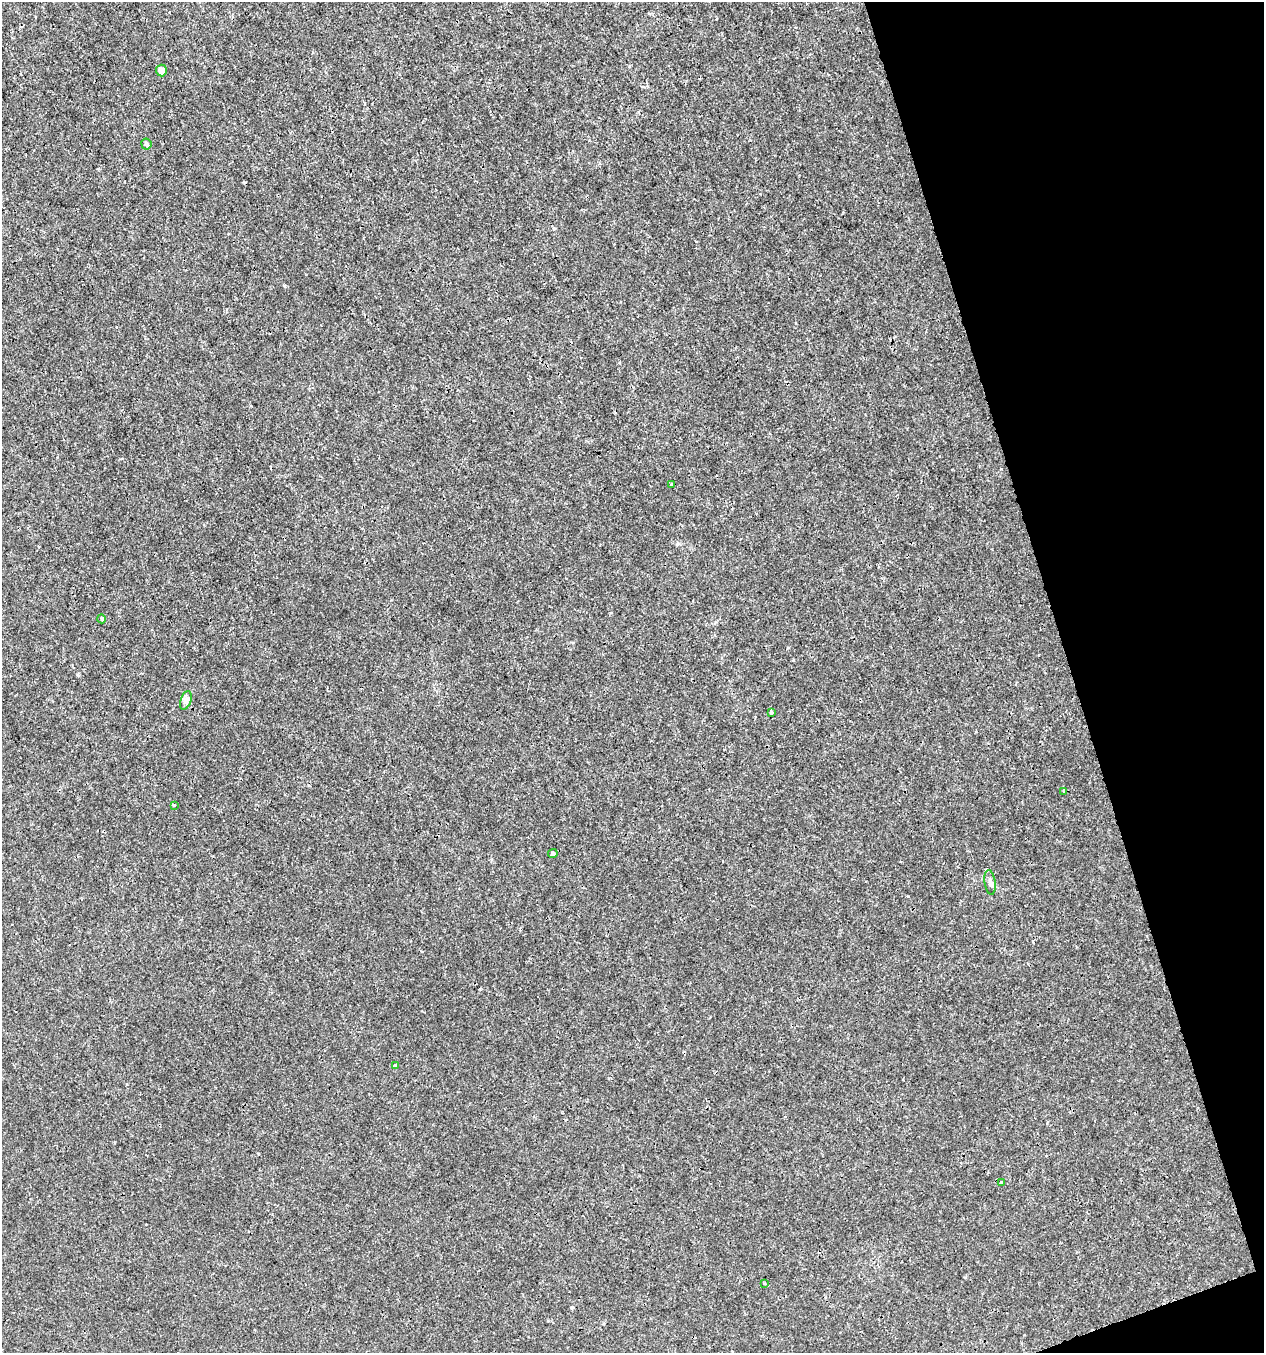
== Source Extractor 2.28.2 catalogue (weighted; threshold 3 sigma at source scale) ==
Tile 12 of 4 x 4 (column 4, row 3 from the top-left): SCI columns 3908-5169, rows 1353-2703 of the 5236 x 5408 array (HDU 1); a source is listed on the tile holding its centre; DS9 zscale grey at full resolution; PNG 1266 x 1355 px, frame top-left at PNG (2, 2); each listed source drawn as its Kron ellipse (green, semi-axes under 4 px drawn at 4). Shown black and unused: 16% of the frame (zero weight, under 3 of 4 exposures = <1% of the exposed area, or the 3 px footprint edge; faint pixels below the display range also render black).
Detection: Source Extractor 2.28.2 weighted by HDU 2 'WHT'; one run over the whole footprint, this tile lists its part. Background 6.55e-04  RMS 8.6e-04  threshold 0.00388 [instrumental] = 3 sigma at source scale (4.5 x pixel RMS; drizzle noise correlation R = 1.50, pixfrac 1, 0.0396/0.0396 arcsec/px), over >= 5 px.
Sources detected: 13; all 13 listed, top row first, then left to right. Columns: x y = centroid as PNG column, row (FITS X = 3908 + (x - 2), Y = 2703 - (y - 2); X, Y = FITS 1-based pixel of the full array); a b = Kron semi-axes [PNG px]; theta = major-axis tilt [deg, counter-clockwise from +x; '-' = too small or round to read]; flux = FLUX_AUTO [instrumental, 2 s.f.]
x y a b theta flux
161 71 6 5 - 0.58
146 144 5 5 - 0.12
671 484 4 3 - 0.12
102 619 4 3 - 0.087
186 700 9 5 70 0.29
771 712 4 3 - 0.25
1063 791 4 3 - 0.099
174 805 3 3 - 0.086
553 854 5 4 - 0.22
990 882 12 5 -83 0.32
395 1065 3 3 - 0.13
1001 1182 4 3 - 0.12
764 1284 4 3 - 0.087